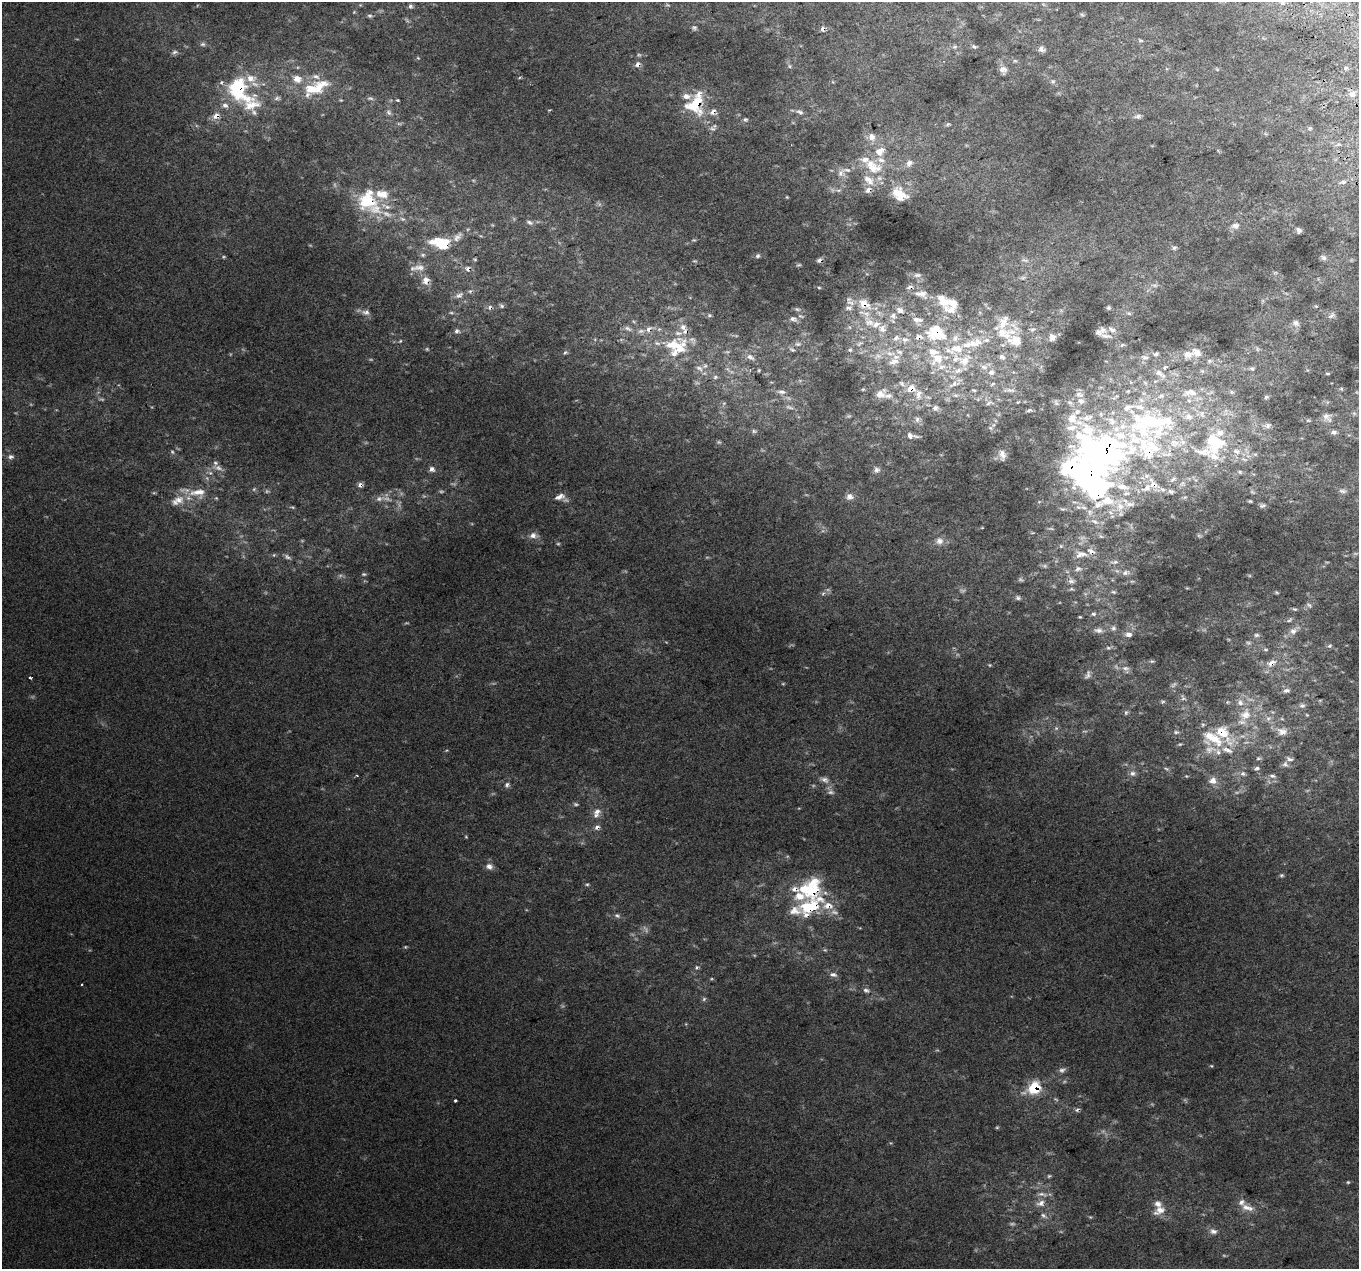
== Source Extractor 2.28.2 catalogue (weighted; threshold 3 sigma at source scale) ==
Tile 10 of 4 x 4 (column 2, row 3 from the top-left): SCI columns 1400-2756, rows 1407-2673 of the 5515 x 5290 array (HDU 1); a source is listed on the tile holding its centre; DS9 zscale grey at full resolution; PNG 1361 x 1271 px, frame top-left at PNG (2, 2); no overlay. Shown black and unused: <1% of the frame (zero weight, under 2 of 3 exposures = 2% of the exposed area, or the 3 px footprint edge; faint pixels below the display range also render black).
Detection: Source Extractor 2.28.2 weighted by HDU 2 'WHT'; one run over the whole footprint, this tile lists its part. Background 0.00879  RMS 0.007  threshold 0.0314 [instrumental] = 3 sigma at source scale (4.5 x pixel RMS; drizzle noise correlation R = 1.50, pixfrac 1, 0.0396/0.0396 arcsec/px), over >= 5 px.
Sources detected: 423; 69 too faint to see at this stretch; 2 inside a brighter object's white glare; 7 cosmic-ray / hot-pixel residue — not listed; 88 inside a brighter listed object's ellipse — not listed separately; the other 257 listed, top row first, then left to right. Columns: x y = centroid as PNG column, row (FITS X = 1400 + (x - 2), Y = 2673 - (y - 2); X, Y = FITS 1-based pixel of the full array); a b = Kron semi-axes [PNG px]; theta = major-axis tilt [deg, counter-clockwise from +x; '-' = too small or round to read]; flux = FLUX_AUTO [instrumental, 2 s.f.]
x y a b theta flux
1282 3 5 5 - 1.1
411 6 7 6 - 1.8
354 12 5 3 - 0.67
1082 15 7 5 -36 1.1
370 16 7 5 -11 1.5
694 28 7 6 - 1.6
1140 40 7 4 -18 1.3
203 44 7 5 13 1.6
955 47 7 5 40 1.6
974 47 7 5 -18 1.4
1041 49 8 7 - 3
174 52 9 5 25 1.8
418 58 6 4 -44 0.73
1015 61 6 4 -1 1
638 64 7 6 - 3.3
790 66 6 5 - 1.3
1346 68 6 4 45 0.99
1003 70 9 9 - 4.2
297 79 13 11 -16 8.9
1053 81 7 6 - 1.7
320 87 33 15 41 22
238 89 38 23 -54 61
1352 94 9 7 -10 4.1
277 98 9 7 13 2.3
370 98 10 5 -2 2
341 100 5 4 - 0.77
398 100 4 3 - 0.78
695 103 25 19 69 37
549 110 5 3 - 0.6
389 112 9 7 -71 2.7
713 112 11 9 8 4.9
799 112 12 6 -25 2.9
216 116 10 8 29 5.7
1138 116 10 6 17 2.5
745 119 6 6 - 1.4
948 124 7 5 34 1.1
1310 128 6 5 - 1.1
712 129 10 7 0 2.5
872 137 12 10 -64 5.5
909 163 12 9 53 4.3
873 166 32 18 -30 25
841 173 12 11 - 5.3
473 180 6 3 -19 0.82
1343 182 12 6 17 2.9
838 190 10 5 6 2.3
868 190 9 7 35 4
900 194 22 14 -35 17
787 197 3 3 - 0.6
368 202 33 25 -52 45
402 219 10 5 -24 2.4
530 222 10 6 -22 2.1
1235 226 12 9 9 4.7
1299 230 6 5 - 2.3
694 240 6 4 -18 0.79
440 243 25 13 -10 25
1174 248 7 6 - 1.5
423 255 7 5 21 1.4
758 256 6 5 - 1.4
1323 258 8 6 -46 2
475 259 5 4 - 0.82
1025 260 12 5 -10 2.4
419 267 19 9 0 6.5
468 269 7 6 - 2.6
917 275 10 5 5 2.3
1023 278 8 5 16 1.6
426 281 12 10 70 5.8
819 288 5 3 - 0.71
923 293 17 10 -50 6.7
459 295 13 7 24 3.2
944 302 22 13 -52 15
865 304 28 14 -24 19
501 306 7 5 -40 1.4
1316 306 5 4 - 0.8
1108 308 6 5 - 1.2
797 309 8 5 -10 1.4
900 310 12 9 -22 4.4
366 312 12 8 -4 3.7
1129 313 7 5 -21 1.5
709 315 7 5 0 1.2
1332 315 10 6 37 2.7
793 319 10 6 -18 2.8
869 322 22 13 -42 14
1296 323 11 9 -36 3.8
628 329 14 6 -23 3.4
649 329 16 9 24 6.7
1033 329 10 6 18 2.2
1112 329 12 7 -33 3.6
457 331 6 6 - 1.8
936 332 25 18 -22 33
1004 333 32 16 -29 20
1106 336 20 7 -10 4.1
1052 337 10 9 - 3.6
905 340 10 9 - 4.9
400 341 6 3 44 0.89
860 343 13 6 29 4
798 344 10 6 6 2.5
973 344 30 12 15 19
673 345 39 18 13 33
1122 345 7 5 32 1.5
792 349 8 5 -35 1.5
1257 349 7 7 - 1.8
565 352 6 4 52 1.2
890 353 21 7 -12 8.1
1156 354 10 7 13 2.2
1188 355 15 12 13 8.5
750 357 12 7 -22 3.6
1002 357 8 6 -31 2.3
1145 357 12 8 -7 3.7
937 359 20 16 37 16
964 360 22 16 33 17
1209 361 8 6 15 2
894 362 16 9 20 6.6
984 367 9 7 -12 3.1
1165 367 9 5 37 1.9
699 368 12 8 -34 4.4
1252 369 8 6 -4 1.9
759 370 4 4 - 0.75
1202 371 7 5 -43 1.4
991 372 9 8 - 3.3
1160 374 19 8 -37 6.6
1327 374 6 3 -1 0.87
715 377 7 5 23 1.3
953 384 15 6 35 3.9
992 384 7 3 36 0.91
911 388 12 10 9 7.9
863 389 5 4 - 0.87
974 390 6 4 -19 0.79
1010 390 14 5 -10 2.7
781 392 12 6 -7 3
1190 393 21 10 2 10
880 394 17 12 29 7.3
956 395 7 5 -19 1.5
1161 396 10 7 26 3.1
928 397 6 4 -19 0.98
1266 397 8 5 20 1.4
1081 401 12 9 -12 5.3
724 403 6 4 43 1
789 407 11 5 -17 2.1
935 408 8 8 - 2.7
1029 410 6 4 23 1.3
1188 416 12 10 -3 5.7
1327 417 15 9 -48 4.5
917 419 8 6 88 2.3
1150 424 227 51 -3 270
1267 426 11 8 2 3.6
754 431 6 5 - 1.3
1334 432 8 6 -1 2.1
910 435 11 9 -27 3.6
1215 442 37 28 -62 54
172 452 6 5 - 1.3
1102 453 56 41 -18 270
1002 455 13 8 -76 4.3
11 457 8 6 5 2.4
218 468 18 7 -16 4.8
432 469 6 6 - 3.1
876 470 9 8 - 3
1240 472 8 6 -16 1.8
210 473 7 6 - 2.1
254 489 7 4 45 1.2
1343 491 12 5 -4 2.2
198 493 28 15 1 18
560 497 14 7 16 4.9
850 497 9 8 - 3.9
379 499 13 8 11 4.2
1250 501 6 4 -9 1.1
1104 502 99 38 14 99
1262 505 10 6 6 2.3
533 535 9 8 - 4
939 541 11 11 - 5
1061 546 6 5 - 1.2
1081 554 20 10 1 8.8
274 555 6 4 89 0.85
1114 562 15 6 3 3.3
1078 569 11 7 20 3.6
1126 573 13 7 19 3.7
364 574 6 5 - 1.2
1071 581 10 9 - 4.3
1114 592 7 5 -16 1.3
1276 592 6 4 -8 0.89
823 593 8 5 45 1.6
1018 598 6 6 - 1.5
1309 605 9 5 -38 1.7
1295 609 7 4 -25 1.1
1094 614 7 6 - 1.8
1080 617 4 3 - 0.72
1289 620 9 5 38 1.5
1113 628 9 7 74 2.4
1098 630 14 8 -4 4.1
1294 630 17 8 35 5.9
1128 634 9 7 -14 3.9
1256 635 7 5 0 1.7
1330 646 7 5 40 1.4
1109 648 11 5 21 1.8
1265 650 7 6 - 1.4
1152 661 7 4 -7 1.2
1271 663 16 9 26 7.5
990 665 5 3 - 0.65
1126 669 14 9 -52 4.5
1088 675 13 8 67 3.3
30 678 3 3 - 1.1
1286 690 11 6 10 2.9
1183 698 10 5 -74 1.9
1320 700 6 4 19 0.86
1162 701 6 5 - 1.1
1227 702 6 5 - 1
1302 705 9 7 12 2.6
1126 712 8 5 72 1.5
1245 714 20 15 55 15
1307 715 5 4 - 0.78
1268 718 9 7 31 3.4
1282 719 6 4 -19 0.94
1282 731 15 11 -5 7
1176 732 8 5 -8 1.5
1213 738 35 18 -25 27
1180 744 5 4 - 0.86
1258 758 6 5 - 1.1
1290 759 11 7 -19 2.7
1257 768 7 5 18 1.6
1166 769 8 4 -19 1.3
1132 773 9 8 - 3.3
1243 774 7 6 - 1.9
357 776 5 3 - 0.69
1186 776 4 3 - 0.65
1272 776 10 5 -10 2.1
824 780 15 7 -18 4.3
1213 781 10 9 - 5.1
507 785 7 6 - 2.3
575 804 6 5 - 1.3
597 812 11 10 - 4.7
597 827 7 7 - 2.7
466 837 5 3 - 0.68
489 866 10 8 -16 3.9
1282 875 6 4 1 1.1
812 891 23 21 30 31
795 911 40 19 -10 20
617 916 8 6 -21 2
405 947 5 4 - 0.87
825 950 6 4 -41 0.98
697 967 7 5 72 1.4
833 974 11 6 -8 3
711 979 5 3 - 0.73
82 984 3 2 - 0.53
866 990 10 7 -19 2.7
704 999 6 5 - 1.3
1211 1066 4 4 - 0.71
1062 1070 10 7 23 2.6
1034 1088 9 7 34 42
455 1100 3 3 - 1.8
997 1127 5 5 - 0.83
1049 1176 6 4 43 1
1348 1182 4 4 - 0.79
1040 1203 14 8 22 5.6
1247 1208 19 9 -16 7.4
1160 1210 20 11 31 8.6
1043 1216 10 7 -31 2.9
1090 1217 5 4 - 0.78
1213 1231 12 8 -8 3.8
Overlapping masked pixels (flux is a lower limit): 22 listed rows (the first 20) at x y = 638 64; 238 89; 695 103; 713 112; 216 116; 868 190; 368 202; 440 243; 468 269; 426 281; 865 304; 649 329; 936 332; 911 388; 1150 424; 1102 453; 1104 502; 1271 663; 1213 738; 597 827
Isophote crosses this tile's border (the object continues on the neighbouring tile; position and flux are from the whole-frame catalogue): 1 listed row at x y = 1150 424